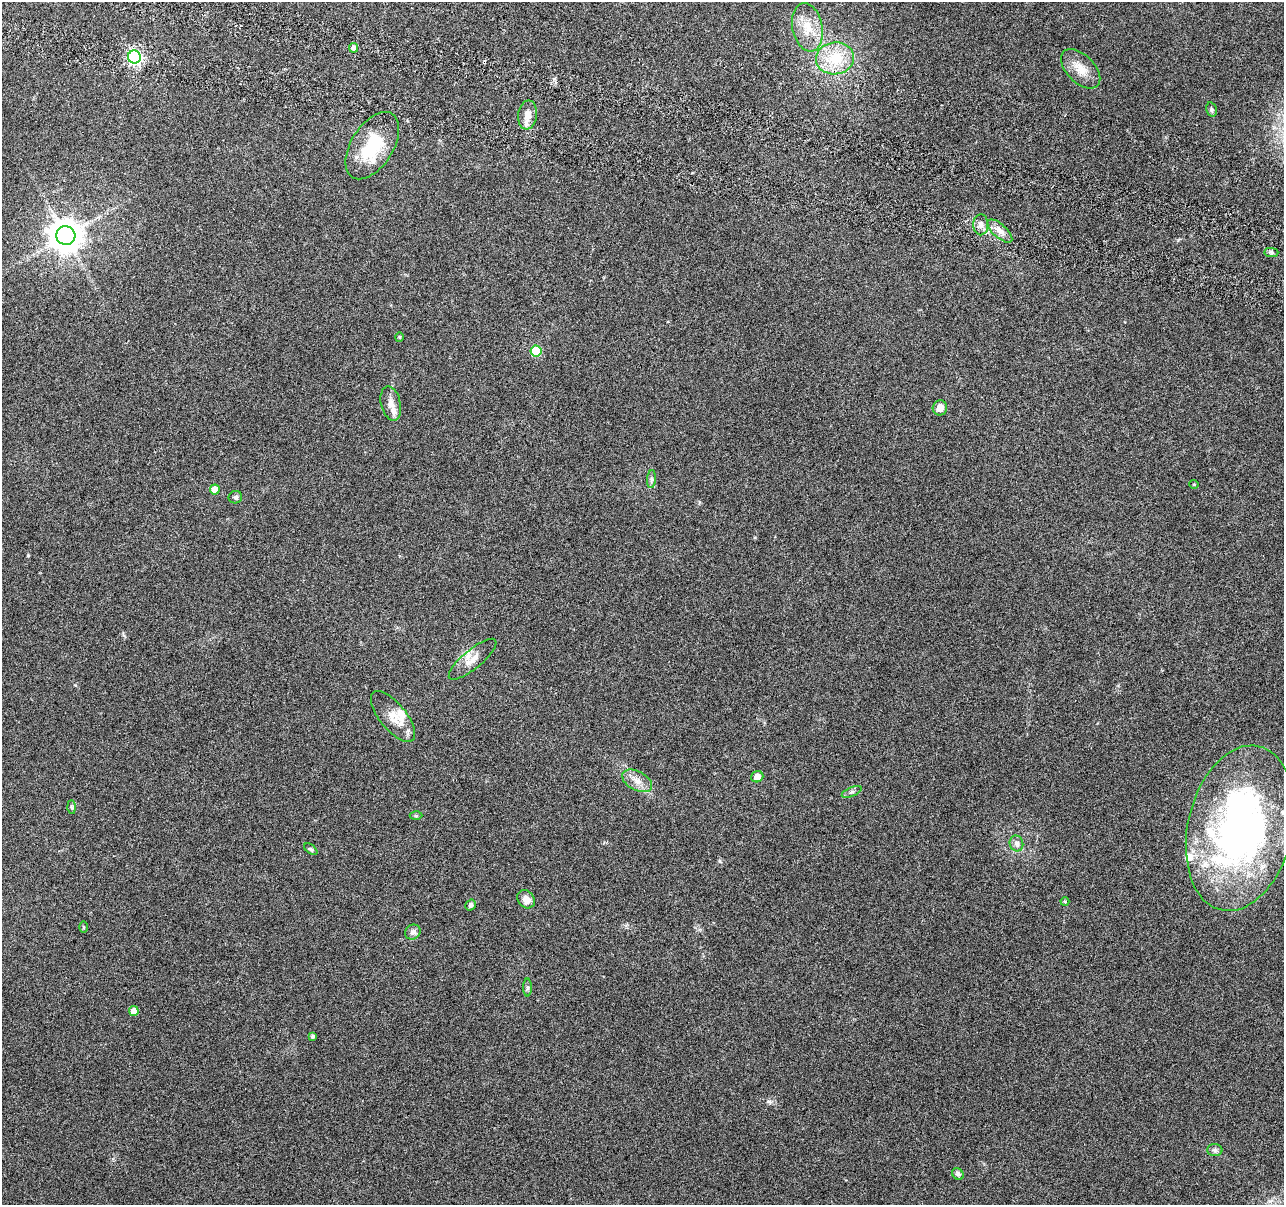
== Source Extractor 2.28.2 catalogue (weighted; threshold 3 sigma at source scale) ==
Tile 11 of 4 x 4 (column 3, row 3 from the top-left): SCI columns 2583-3864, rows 1483-2685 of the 5170 x 5431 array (HDU 1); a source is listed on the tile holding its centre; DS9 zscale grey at full resolution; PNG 1286 x 1207 px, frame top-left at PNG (2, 2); each listed source drawn as its Kron ellipse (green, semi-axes under 4 px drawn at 4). Shown black and unused: <1% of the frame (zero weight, under 3 of 6 exposures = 3% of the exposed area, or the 3 px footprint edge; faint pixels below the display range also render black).
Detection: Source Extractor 2.28.2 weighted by HDU 2 'WHT'; one run over the whole footprint, this tile lists its part. Background 0.0304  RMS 0.004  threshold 0.0163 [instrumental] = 3 sigma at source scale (4.09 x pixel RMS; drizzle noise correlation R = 1.36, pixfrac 0.8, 0.0396/0.0396 arcsec/px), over >= 5 px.
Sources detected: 46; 1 cosmic-ray / hot-pixel residue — neither listed nor drawn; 5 inside a brighter listed object's ellipse — not listed separately; the other 40 listed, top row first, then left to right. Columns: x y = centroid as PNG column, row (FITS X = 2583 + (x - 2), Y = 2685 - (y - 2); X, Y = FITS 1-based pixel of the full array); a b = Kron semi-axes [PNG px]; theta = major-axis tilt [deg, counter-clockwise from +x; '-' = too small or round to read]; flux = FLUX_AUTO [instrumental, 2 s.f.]
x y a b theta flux
807 27 24 15 -79 8.1
353 48 5 4 - 1.5
134 57 6 6 - 76
835 58 19 16 7 12
1081 69 24 14 -45 5.6
1211 109 7 5 -75 0.71
528 115 14 9 83 3.2
372 146 37 21 57 18
981 225 10 7 88 1.9
1000 231 15 7 -41 2.8
66 236 9 9 - 720
1271 252 7 4 0 0.77
399 337 4 4 - 0.41
536 351 5 5 - 18
391 403 17 9 -76 3
940 408 8 7 - 3
652 479 9 4 85 0.91
1194 484 5 3 - 0.29
215 489 5 5 - 4.9
235 497 7 6 - 0.81
473 659 30 9 40 4.7
393 716 31 13 -51 5.8
757 777 6 5 - 2.8
637 781 16 9 -28 3.4
852 792 11 4 23 0.96
71 807 7 4 -89 0.59
416 816 6 4 -1 0.47
1240 828 84 52 77 170
1016 843 8 7 - 1.6
311 849 7 4 -37 0.58
526 899 10 8 -52 2.9
1065 902 4 4 - 0.4
471 905 6 5 - 1
83 927 6 4 -90 0.38
413 932 8 7 - 1.4
527 987 9 4 -90 0.76
134 1011 5 5 - 4.1
313 1036 4 4 - 0.78
1215 1150 7 6 - 1
958 1174 6 5 - 1.1
Isophote crosses this tile's border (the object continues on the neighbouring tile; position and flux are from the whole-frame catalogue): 1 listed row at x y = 1240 828
Unlisted compact peaks at least as high as the median listed source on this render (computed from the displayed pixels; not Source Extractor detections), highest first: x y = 769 1101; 28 555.